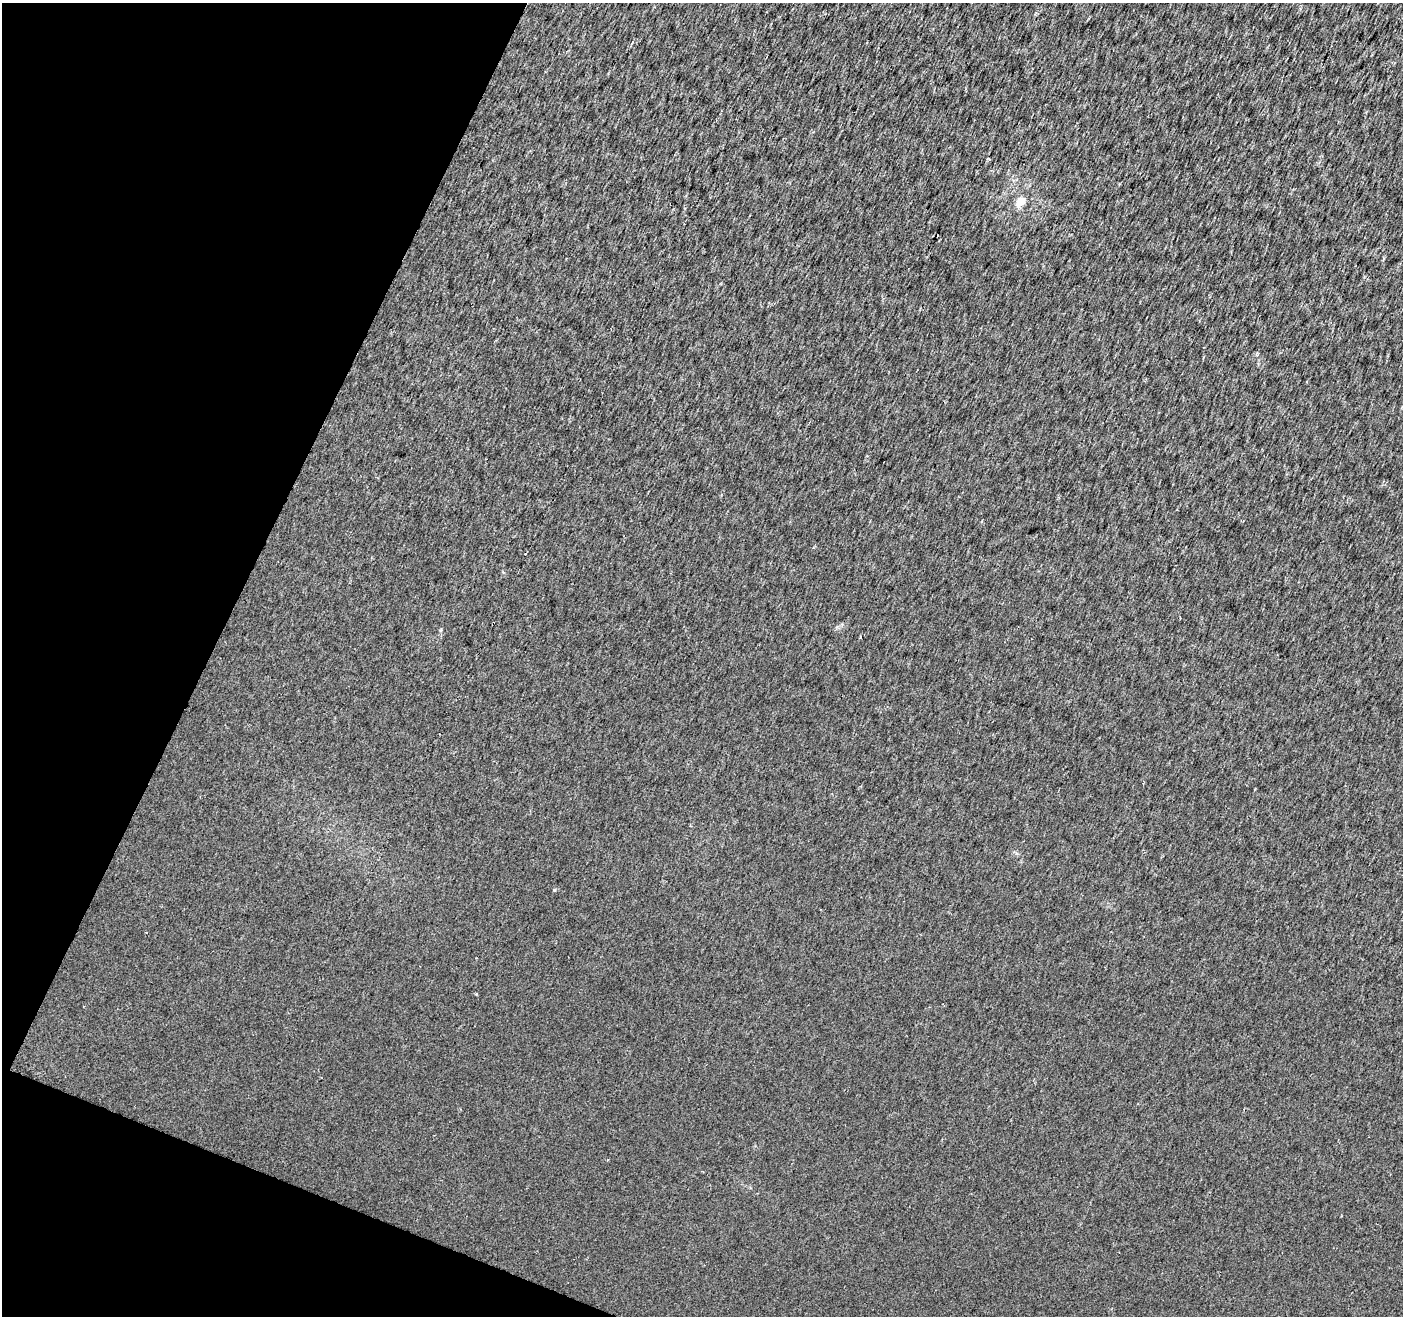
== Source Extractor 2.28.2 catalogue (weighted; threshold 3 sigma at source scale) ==
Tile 9 of 4 x 4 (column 1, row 3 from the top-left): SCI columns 6-1406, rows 1526-2839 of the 5616 x 5741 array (HDU 1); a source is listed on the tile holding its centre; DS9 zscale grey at full resolution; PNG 1405 x 1318 px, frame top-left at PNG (2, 3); no overlay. Shown black and unused: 20% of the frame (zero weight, under 2 of 3 exposures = <1% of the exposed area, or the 3 px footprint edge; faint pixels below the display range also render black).
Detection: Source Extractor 2.28.2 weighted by HDU 2 'WHT'; one run over the whole footprint, this tile lists its part. Background 0.0078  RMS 0.0095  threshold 0.0426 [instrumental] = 3 sigma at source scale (4.5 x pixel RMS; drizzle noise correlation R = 1.50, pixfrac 1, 0.0396/0.0396 arcsec/px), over >= 5 px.
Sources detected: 3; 1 cosmic-ray / hot-pixel residue — not listed; the other 2 listed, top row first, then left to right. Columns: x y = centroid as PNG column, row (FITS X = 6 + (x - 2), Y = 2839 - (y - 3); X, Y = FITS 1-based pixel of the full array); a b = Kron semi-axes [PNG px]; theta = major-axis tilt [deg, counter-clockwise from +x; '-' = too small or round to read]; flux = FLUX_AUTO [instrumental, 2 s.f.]
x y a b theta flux
1021 201 11 9 50 9.4
554 890 5 4 - 0.91